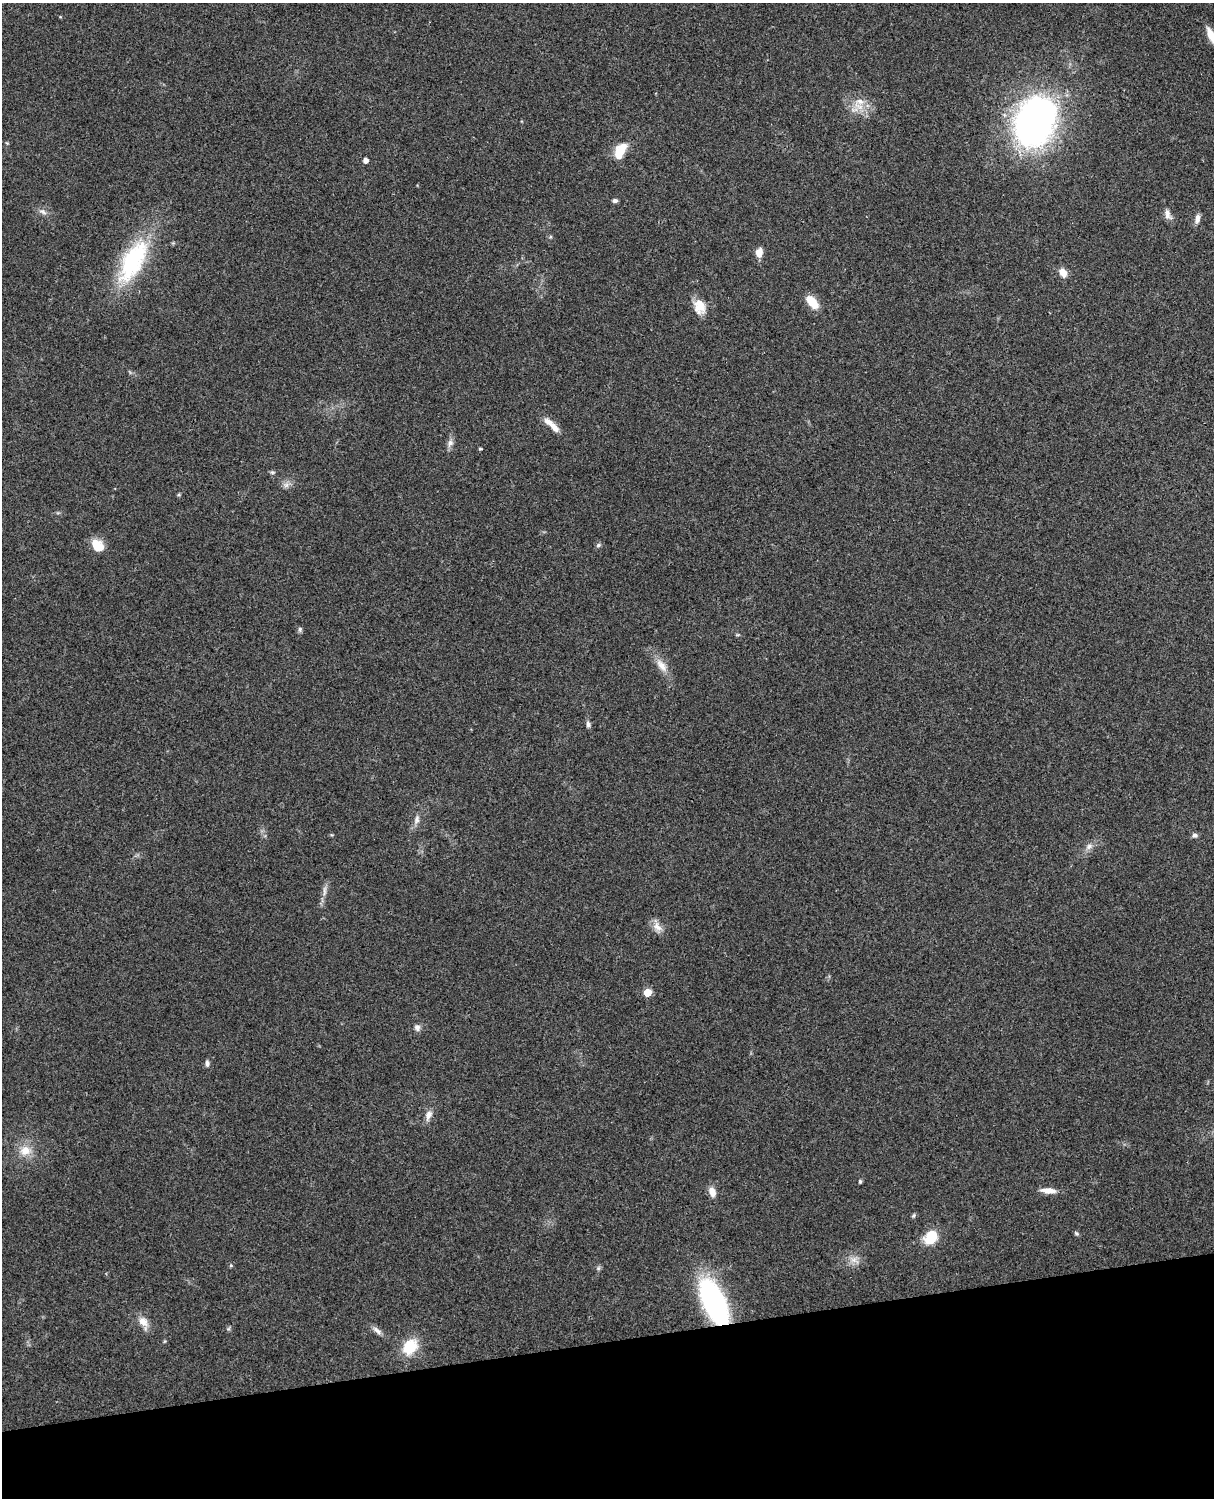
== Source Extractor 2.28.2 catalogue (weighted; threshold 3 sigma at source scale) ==
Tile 10 of 4 x 3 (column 2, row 3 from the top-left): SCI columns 1331-2542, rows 164-1659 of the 5087 x 4925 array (HDU 1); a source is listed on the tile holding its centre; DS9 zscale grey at full resolution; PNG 1216 x 1500 px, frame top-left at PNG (2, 3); no overlay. Shown black and unused: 10% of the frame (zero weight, under 3 of 4 exposures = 6% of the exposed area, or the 3 px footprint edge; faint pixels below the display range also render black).
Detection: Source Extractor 2.28.2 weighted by HDU 2 'WHT'; one run over the whole footprint, this tile lists its part. Background 0.285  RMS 0.0093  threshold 0.0419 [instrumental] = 3 sigma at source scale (4.5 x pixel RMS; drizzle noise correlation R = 1.50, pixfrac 1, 0.05/0.05 arcsec/px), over >= 5 px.
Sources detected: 49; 2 inside a brighter listed object's ellipse — not listed separately; the other 47 listed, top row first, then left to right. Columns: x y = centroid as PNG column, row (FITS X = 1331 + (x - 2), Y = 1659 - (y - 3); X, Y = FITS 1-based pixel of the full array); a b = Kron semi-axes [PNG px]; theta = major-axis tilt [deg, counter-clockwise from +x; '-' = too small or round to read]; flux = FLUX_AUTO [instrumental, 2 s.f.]
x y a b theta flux
1211 35 19 7 -69 10
858 106 18 8 -34 11
1035 121 50 36 68 340
620 151 19 10 59 19
365 160 4 4 - 5.1
615 201 6 5 - 2.3
43 211 12 6 -30 3.9
1168 214 15 8 -70 5.5
1197 219 11 6 79 4.7
759 253 11 7 81 8.1
133 261 61 26 62 89
1063 273 11 8 -57 8.2
812 302 17 9 -50 16
699 307 19 14 -73 14
548 422 17 8 -29 7.4
450 443 11 7 70 4.3
480 449 4 3 - 1.2
272 472 7 5 6 1.5
286 485 9 7 27 3.8
97 545 15 11 -41 16
598 545 7 5 28 1.8
300 629 6 5 - 1.9
662 665 21 10 -52 10
588 724 7 6 - 2.6
417 819 13 7 77 4.9
1195 835 7 6 - 2.6
1089 846 10 7 34 4.3
324 891 16 4 88 4.2
657 927 17 9 -44 7.6
647 992 5 5 - 22
417 1027 10 6 -73 3.3
207 1063 7 6 - 2.9
428 1115 13 8 69 5.9
25 1151 16 14 9 14
860 1181 5 4 - 1.3
1048 1191 19 7 -5 9.1
712 1192 13 8 -69 6.9
914 1215 6 4 48 1.5
1076 1233 7 4 -41 1.6
930 1237 13 10 41 27
854 1260 10 9 - 6
231 1265 5 4 - 1.2
598 1268 7 4 89 1.6
714 1303 43 18 -65 190
143 1322 16 11 -46 9.1
377 1330 15 6 -39 4.6
410 1347 17 13 50 29
Overlapping masked pixels (flux is a lower limit): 1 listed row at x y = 714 1303
Isophote crosses this tile's border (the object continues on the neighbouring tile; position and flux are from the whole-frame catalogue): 1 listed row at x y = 1211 35